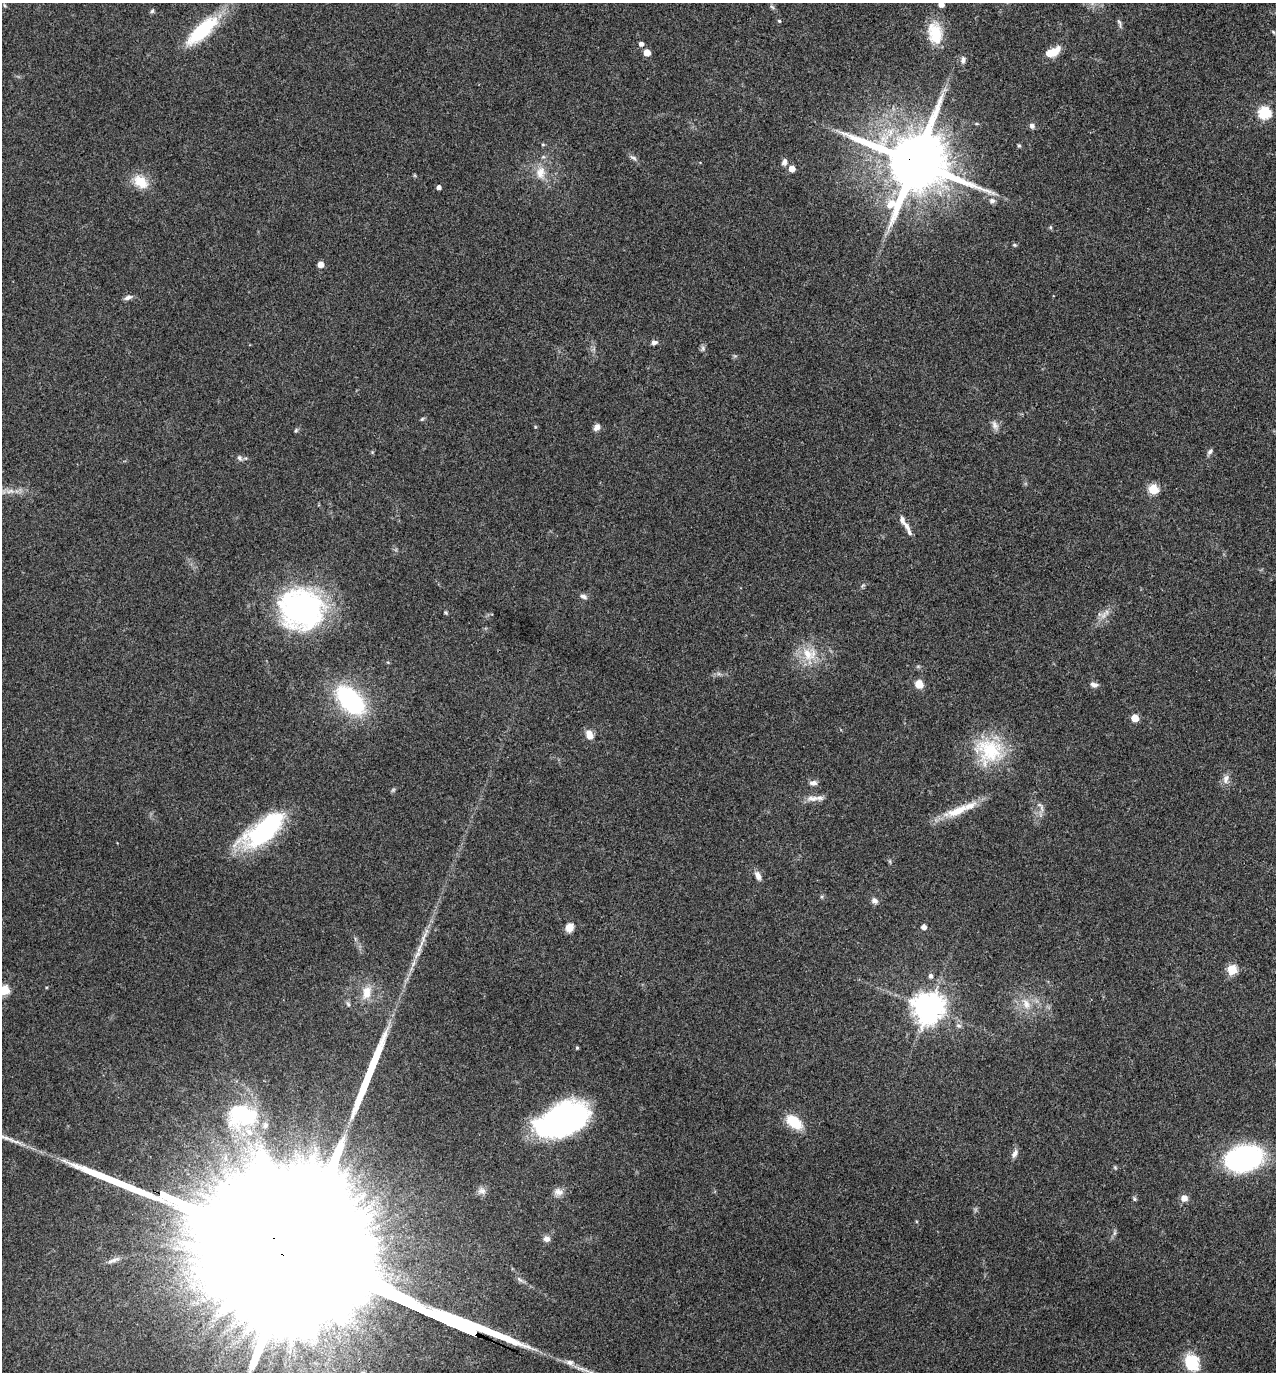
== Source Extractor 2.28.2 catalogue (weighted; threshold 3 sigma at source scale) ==
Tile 6 of 4 x 4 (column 2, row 2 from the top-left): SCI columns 1412-2685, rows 2749-4118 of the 5504 x 5492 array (HDU 1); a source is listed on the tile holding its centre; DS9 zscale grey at full resolution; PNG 1278 x 1374 px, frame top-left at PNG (2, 3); no overlay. Shown black and unused: <1% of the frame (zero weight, under 3 of 4 exposures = <1% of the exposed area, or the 3 px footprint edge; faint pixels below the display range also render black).
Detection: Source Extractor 2.28.2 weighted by HDU 2 'WHT'; one run over the whole footprint, this tile lists its part. Background 0.0934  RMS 0.006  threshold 0.0269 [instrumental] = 3 sigma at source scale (4.5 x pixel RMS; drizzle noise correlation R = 1.50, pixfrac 1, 0.05/0.05 arcsec/px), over >= 5 px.
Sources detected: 98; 2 inside a brighter object's white glare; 2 long thin detections or spike segments (spike, bleed or trail) — not listed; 5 inside a brighter listed object's ellipse — not listed separately; the other 89 listed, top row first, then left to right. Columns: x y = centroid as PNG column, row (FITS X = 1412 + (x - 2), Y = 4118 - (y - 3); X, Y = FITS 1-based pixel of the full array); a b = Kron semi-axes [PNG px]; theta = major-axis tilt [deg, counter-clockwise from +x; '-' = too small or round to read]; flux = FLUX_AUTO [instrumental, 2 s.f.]
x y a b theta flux
941 4 5 4 - 4.1
5 6 6 4 -59 0.76
772 7 9 4 -53 1.2
152 11 7 5 71 1.1
779 21 4 4 - 0.9
1119 23 14 4 -72 1.4
202 30 45 15 43 38
1273 32 6 4 -46 0.78
935 33 26 16 -81 20
641 44 5 4 - 2.3
647 52 5 5 - 6.9
1052 52 17 8 25 11
963 60 8 6 88 2.5
945 90 7 4 -18 1.2
1264 112 6 6 - 60
1032 126 8 7 - 2
1019 146 5 4 - 0.85
633 158 12 4 -28 1.7
784 162 8 6 77 2.5
915 162 19 17 -21 6100
792 169 5 5 - 6.2
540 173 18 13 85 9.2
141 182 22 15 -35 11
439 187 5 4 - 1.9
992 201 9 7 -12 2.4
1050 227 6 5 - 0.84
1014 245 6 4 -19 0.89
320 264 6 5 - 4.1
128 297 12 5 21 2.1
654 342 9 6 7 1.9
703 348 8 6 -89 1.6
422 419 6 4 44 0.82
995 425 14 8 -62 3.1
535 427 5 3 - 0.54
597 427 8 7 - 2.9
296 430 6 4 47 0.85
1210 452 9 6 50 1.7
240 458 8 6 -70 1.7
1153 489 6 5 - 29
906 525 14 7 -53 3.3
863 586 7 4 45 1
583 596 9 6 -24 2.2
301 608 42 38 -9 150
446 613 7 4 -45 0.77
1103 615 13 6 54 4
809 654 23 19 -1 16
919 684 6 6 - 12
1094 684 10 6 -15 2.7
350 700 31 17 -46 82
1135 718 5 5 - 12
589 735 10 7 -71 5.9
989 751 40 35 -24 40
1226 779 14 9 78 3.7
813 783 10 6 0 2.7
393 790 7 4 45 0.93
813 798 21 8 -2 5.1
1042 808 12 4 -85 2.1
957 811 43 12 22 16
263 834 57 22 24 59
890 861 6 4 73 0.78
758 876 13 7 -65 3.3
874 901 9 7 -32 2.5
569 927 10 9 - 4.7
924 927 5 5 - 2.6
419 949 18 6 66 5.1
1232 969 5 5 - 30
930 976 6 5 - 1.8
4 990 5 5 - 26
367 992 19 12 79 9.9
348 1004 8 5 -54 1.4
1026 1004 18 10 -69 7.9
928 1008 9 9 - 1100
959 1025 7 7 - 1.9
577 1048 4 3 - 0.83
241 1115 36 30 -8 45
562 1120 48 26 23 160
794 1122 18 11 -39 18
316 1149 7 4 -87 1.6
1015 1154 12 6 64 2.7
1244 1158 31 21 12 110
1115 1167 5 5 - 0.78
482 1191 12 9 -16 3.1
558 1192 13 10 -6 3.9
1184 1198 9 8 - 3.5
1134 1199 6 5 - 0.94
1114 1233 7 4 89 1.2
547 1239 8 7 - 3
114 1260 20 5 21 3.1
1191 1362 18 14 -65 21
Overlapping masked pixels (flux is a lower limit): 2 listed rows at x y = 915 162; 419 949
Isophote crosses this tile's border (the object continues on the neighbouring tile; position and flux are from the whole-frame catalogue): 2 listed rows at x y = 941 4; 4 990